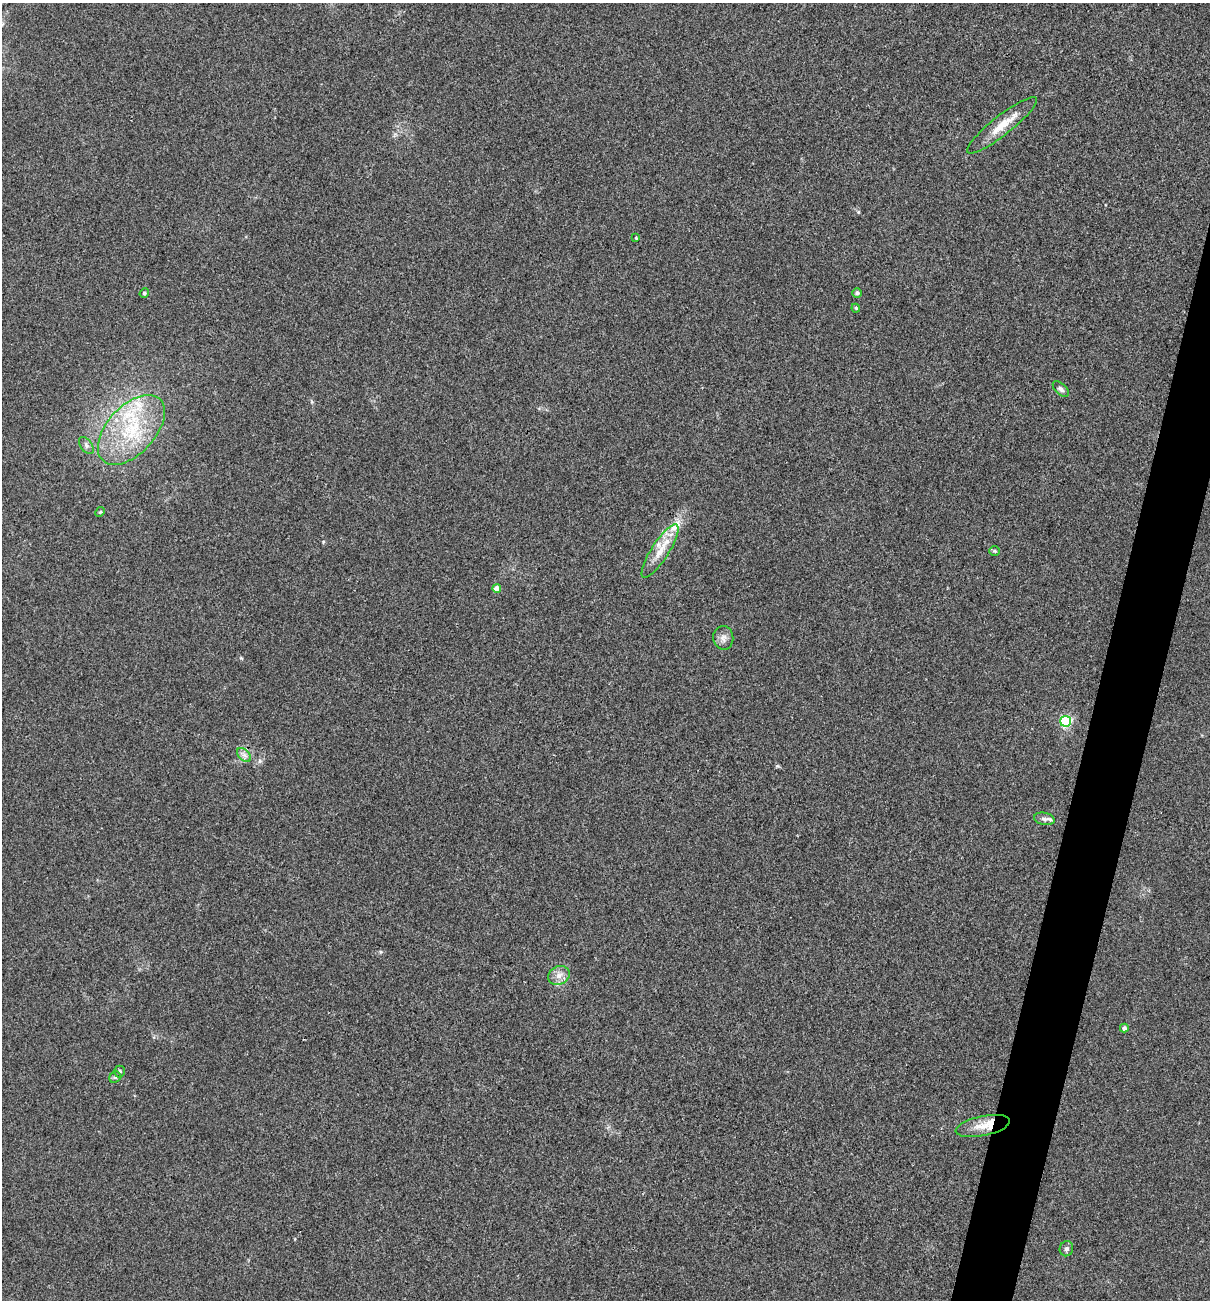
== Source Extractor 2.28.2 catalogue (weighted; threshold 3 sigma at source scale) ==
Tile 10 of 4 x 4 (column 2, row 3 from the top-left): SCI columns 1334-2541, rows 1299-2596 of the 5209 x 5195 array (HDU 1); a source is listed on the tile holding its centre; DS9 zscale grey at full resolution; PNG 1212 x 1302 px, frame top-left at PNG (2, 3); each listed source drawn as its Kron ellipse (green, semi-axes under 4 px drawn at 4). Shown black and unused: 4% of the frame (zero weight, under 3 of 4 exposures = <1% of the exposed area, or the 3 px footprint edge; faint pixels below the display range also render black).
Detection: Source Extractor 2.28.2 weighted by HDU 2 'WHT'; one run over the whole footprint, this tile lists its part. Background 0.12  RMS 0.0065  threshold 0.0294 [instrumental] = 3 sigma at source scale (4.5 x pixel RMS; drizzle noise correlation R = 1.50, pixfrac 1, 0.05/0.05 arcsec/px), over >= 5 px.
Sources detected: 25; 3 inside a brighter listed object's ellipse — not listed separately; the other 22 listed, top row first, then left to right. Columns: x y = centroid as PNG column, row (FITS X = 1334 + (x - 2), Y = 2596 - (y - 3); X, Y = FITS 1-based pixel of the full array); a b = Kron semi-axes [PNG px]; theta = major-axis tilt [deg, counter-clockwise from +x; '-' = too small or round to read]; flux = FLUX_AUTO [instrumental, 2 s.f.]
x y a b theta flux
1002 125 44 9 38 13
636 238 4 3 - 0.54
144 293 5 4 - 0.86
857 293 5 4 - 2.1
856 308 4 3 - 0.72
1061 389 10 5 -44 1.8
131 430 42 24 48 50
86 445 10 6 -53 2.1
100 512 5 4 - 0.8
660 551 31 9 57 12
995 551 5 4 - 0.85
497 588 4 4 - 6.2
723 638 12 10 -83 3.5
1066 721 5 5 - 85
244 755 8 5 -45 2.3
1044 819 10 6 -11 2.5
559 975 11 9 27 4.6
1124 1028 4 4 - 2.3
120 1071 6 5 - 1.1
115 1077 6 5 - 1.1
983 1126 27 10 12 10
1066 1249 7 6 - 1.9
Overlapping masked pixels (flux is a lower limit): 1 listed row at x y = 983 1126